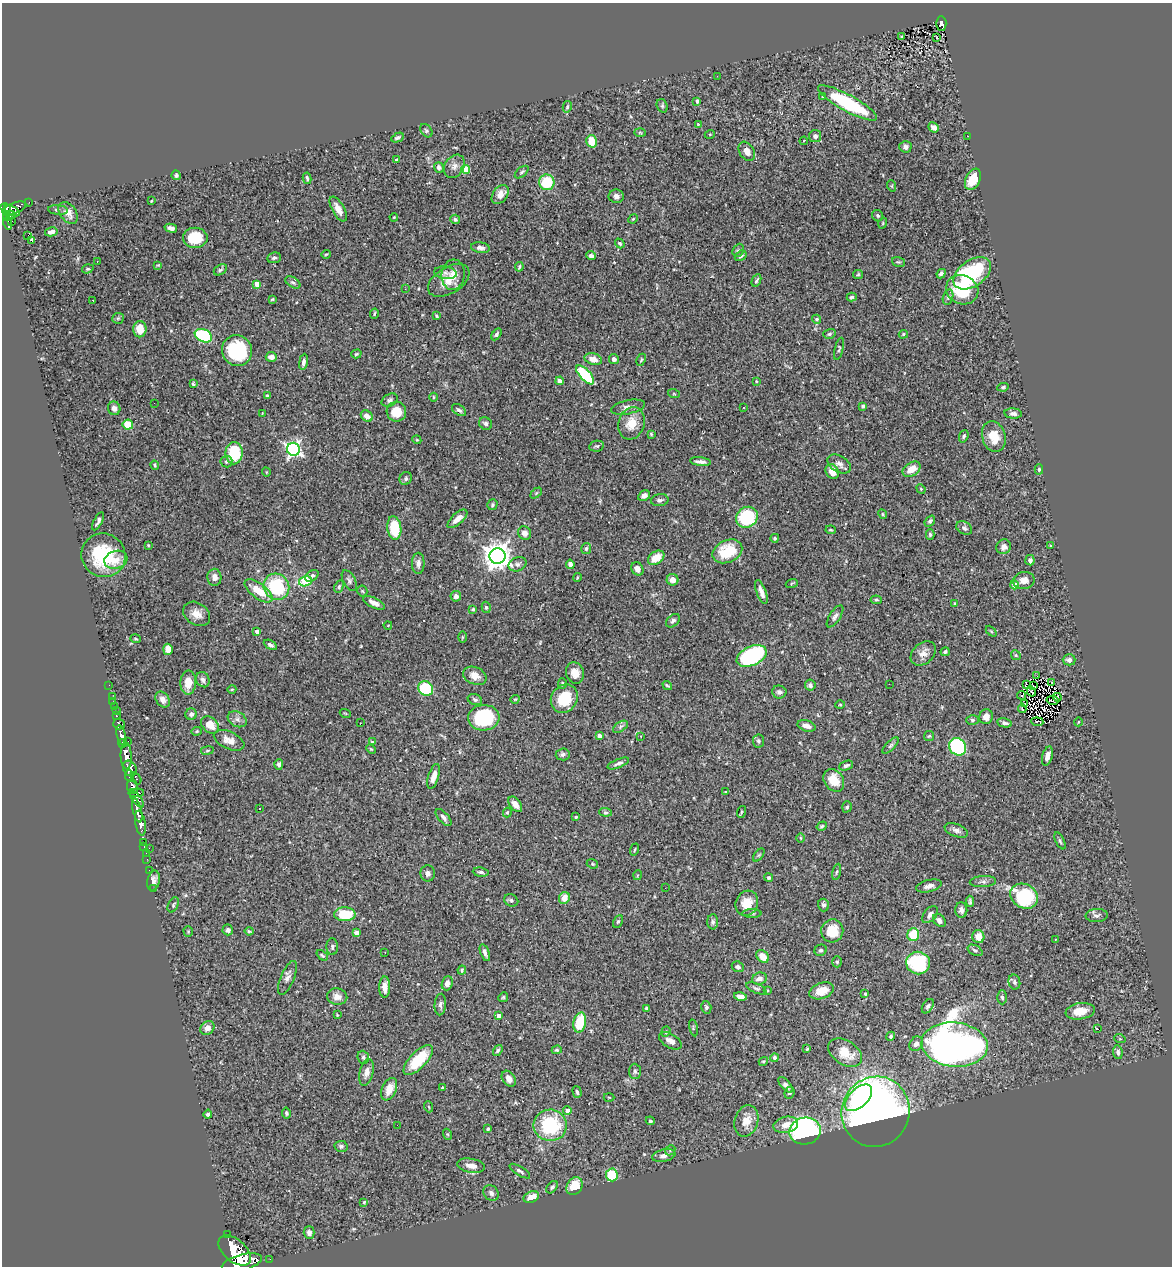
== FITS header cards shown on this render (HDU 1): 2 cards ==
NAXIS1  =                 1170
NAXIS2  =                 1264

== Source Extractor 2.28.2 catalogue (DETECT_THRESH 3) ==
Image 1170 x 1264 px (HDU 1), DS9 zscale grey, 1 PNG px = 1 image px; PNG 1174 x 1268 px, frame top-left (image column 1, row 1264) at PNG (2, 3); each listed source drawn as its Kron ellipse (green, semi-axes under 4 px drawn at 4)
Background 0.758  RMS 0.032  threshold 0.0949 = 3 sigma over >= 5 px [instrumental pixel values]
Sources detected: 427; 4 with non-positive FLUX_AUTO (blend fragments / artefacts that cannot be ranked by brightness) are neither listed nor drawn; the other 423 listed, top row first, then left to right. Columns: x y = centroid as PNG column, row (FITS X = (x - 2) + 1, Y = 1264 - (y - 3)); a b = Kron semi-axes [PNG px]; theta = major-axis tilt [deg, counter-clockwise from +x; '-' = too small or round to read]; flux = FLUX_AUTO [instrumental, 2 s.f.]
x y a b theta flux
941 23 7 5 -88 130
901 37 3 2 - 1.8
936 37 3 2 - 4.9
717 76 2 2 - 2.9
823 97 3 2 - 2
697 101 4 3 - 3.4
847 103 33 8 -29 150
662 106 7 5 -71 3.7
567 107 6 4 76 3.5
698 124 3 3 - 1.3
934 127 5 4 - 9.7
426 131 7 5 -51 4.1
640 132 6 4 -2 2.5
710 134 5 3 - 1.8
815 136 6 6 - 7.8
968 136 2 2 - 2.9
398 138 6 3 27 4.2
592 141 6 5 - 35
804 141 4 3 - 1.8
905 147 6 5 - 7.5
747 151 10 7 -57 16
396 160 3 3 - 5.9
454 166 12 9 57 12
439 167 5 4 - 7
466 169 4 4 - 62
522 172 8 4 40 3.8
176 175 5 4 - 3.5
307 178 6 3 -81 3.8
973 179 11 7 65 48
547 182 8 7 - 79
892 186 6 3 -72 2
500 194 10 7 51 16
616 196 7 6 - 9
151 201 3 2 - 1.6
29 202 2 2 - 7.3
6 208 5 4 - 450
14 208 12 5 20 320
338 209 13 6 -61 19
58 210 10 4 -5 6
12 211 8 4 -28 390
68 213 12 8 -53 16
11 215 5 3 - 72
878 216 6 5 - 3.6
394 217 4 3 - 1.8
7 218 3 3 - 140
455 219 5 4 - 3.8
633 219 5 4 - 2.3
12 221 2 2 - 5.2
8 223 6 3 -77 190
883 223 5 3 - 1.8
171 228 6 4 -14 9.1
51 232 6 4 13 7.7
28 235 2 2 - 2000
195 238 12 10 -1 59
32 240 3 3 - 13
620 243 5 4 - 3.2
480 248 9 5 -8 8.1
738 250 7 5 65 3.5
326 254 5 3 - 2
591 256 5 4 - 6.9
741 256 6 4 33 6.7
274 258 7 5 9 6
97 261 2 2 - 1.4
898 262 6 5 - 3.3
158 265 4 4 - 1.9
519 267 5 3 - 3.1
88 269 6 4 18 2.7
220 270 7 5 31 4.1
445 273 11 6 -8 7.4
972 273 21 13 35 210
858 274 5 4 - 2.4
941 274 5 4 - 5.2
453 275 15 11 84 25
449 280 23 13 31 36
756 280 6 3 65 3.7
293 282 8 5 -32 4.8
257 284 4 4 - 30
405 289 3 2 - 2.8
962 290 16 14 -23 92
852 297 5 3 - 3.1
948 297 8 5 75 5.1
272 299 3 2 - 2.2
93 301 3 2 - 2.1
374 314 5 3 - 3
436 316 3 3 - 2.5
118 318 6 5 - 3.3
816 319 4 4 - 3.8
140 329 8 6 89 34
496 334 7 4 57 4.4
829 334 6 5 - 3.8
903 334 5 4 - 2.5
203 336 9 6 -25 160
839 349 11 4 76 4
237 351 16 15 - 140
356 354 5 4 - 2.4
271 357 5 5 - 12
593 359 9 5 -16 18
614 359 5 5 - 7.6
641 360 6 3 64 2.4
303 362 8 4 81 7.8
585 375 12 5 -48 140
560 381 4 4 - 13
756 381 3 3 - 2
193 384 4 3 - 3.1
1003 387 6 4 11 3.2
674 394 6 3 -19 2.1
267 396 4 3 - 3.6
433 397 4 3 - 1.9
390 400 8 6 28 6.6
154 403 2 2 - 1.2
863 406 4 4 - 4.7
628 407 17 7 12 13
114 408 7 6 - 9.9
744 408 3 2 - 2.8
459 410 8 5 -36 6.5
396 412 10 10 - 43
262 413 3 2 - 1.4
1013 413 8 5 -5 8.2
367 416 6 5 - 14
631 423 16 13 72 35
485 424 7 6 - 6.2
128 425 5 5 - 56
651 434 3 3 - 2.2
964 436 6 4 69 3.6
994 437 16 11 -73 36
417 440 4 3 - 1.9
597 446 7 5 12 3.7
293 449 6 6 - 580
234 453 11 8 89 110
226 462 6 6 - 4.8
701 462 10 3 -7 7.7
839 464 13 8 -32 11
155 465 5 3 - 2.8
911 469 10 6 36 27
1039 469 5 4 - 2.9
832 471 8 6 -57 23
266 472 4 3 - 1.6
406 478 7 6 - 4.8
921 489 5 4 - 1.8
536 493 6 4 45 3.1
644 496 6 5 - 8.4
660 500 9 6 9 5.9
492 505 5 5 - 3.5
883 514 5 4 - 2.5
747 517 11 10 - 160
457 519 12 5 43 16
98 521 10 3 62 6
930 521 6 4 51 4
394 528 12 7 -83 79
964 528 8 6 -33 6.3
831 530 5 3 - 2.2
525 533 7 6 - 11
930 534 5 4 - 3.4
775 538 4 4 - 3.4
148 545 2 2 - 2
1051 546 3 3 - 8.9
1004 547 7 7 - 11
586 548 5 5 - 4.9
727 551 15 11 25 81
103 555 22 21 - 130
498 556 8 8 - 2400
656 558 9 6 35 34
116 560 12 8 16 20
1030 560 5 4 - 6.2
418 563 10 6 -90 9.2
518 564 9 7 22 7
570 564 5 4 - 9
637 569 7 5 -61 11
312 576 7 5 34 6
214 577 8 7 - 16
577 577 4 3 - 1.9
673 580 6 5 - 13
305 581 6 5 - 100
349 581 11 6 -61 6.6
1024 581 11 8 11 15
792 583 6 4 19 2.4
1014 585 4 4 - 27
276 587 13 12 - 120
339 587 6 4 64 3.6
258 591 17 7 -36 43
362 591 5 5 - 2.9
761 592 13 4 -69 14
456 596 5 5 - 7.7
876 600 5 4 - 2.7
374 603 12 5 -26 13
955 603 4 3 - 2
486 607 5 4 - 3.3
473 609 4 4 - 2.9
197 614 14 11 -36 20
835 616 13 5 57 7.6
673 621 8 5 42 6.3
388 625 4 2 - 1.4
991 631 6 4 -45 3
257 632 4 4 - 11
462 637 5 4 - 2.3
135 639 5 3 - 2.2
270 645 7 4 -29 5.6
168 649 5 5 - 15
945 652 5 4 - 3.8
923 653 14 10 42 16
1016 655 5 4 - 2.6
752 656 16 9 25 290
1069 660 6 5 - 7.4
575 673 11 9 -73 21
475 676 12 8 -23 18
1037 676 3 2 - 4.2
203 680 8 6 -64 7.7
188 682 12 7 87 27
1052 682 3 2 - 2.8
562 684 5 4 - 2.7
889 684 2 2 - 2.5
1027 684 2 2 - 0.27
109 685 2 2 - 5.7
810 685 5 5 - 6.7
667 686 5 2 - 2.8
1033 686 3 2 - 2.6
426 688 8 7 - 100
232 689 4 3 - 1.8
1031 691 5 3 - 0.12
779 692 7 6 - 7.5
1021 695 4 3 - 11
112 697 2 2 - 8.6
1057 697 4 2 - 4.2
163 699 8 6 -52 9.2
515 699 4 3 - 2
564 699 15 13 55 68
475 700 7 5 -22 5
1052 700 6 2 -11 2.3
113 702 2 2 - 7.8
1025 704 3 2 - 0.24
840 705 5 3 - 1.8
114 707 4 3 - 44
1022 708 5 2 - 1.4
117 711 3 2 - 7
345 713 5 3 - 2
191 714 6 5 - 8
116 716 3 3 - 89
986 717 7 6 - 13
484 718 16 13 3 150
237 719 10 7 -29 9.2
973 720 6 5 - 3.6
1037 722 6 2 -5 3.8
1078 722 4 3 - 1.4
360 723 3 2 - 1.8
1005 723 7 4 -10 6.1
119 724 6 5 - 240
210 725 10 7 -41 31
806 726 9 5 -17 11
620 727 8 5 32 5.3
197 731 5 4 - 2.5
121 735 10 4 -76 1500
599 736 4 4 - 18
641 736 3 2 - 4
929 736 5 5 - 3
229 740 16 8 -24 20
128 741 2 2 - 8.4
759 741 6 5 - 4.4
372 742 3 2 - 2.3
123 743 4 3 - 390
891 745 10 4 45 4.8
957 747 9 8 - 190
371 749 5 3 - 2.2
207 750 6 3 9 2.5
563 754 7 6 - 6.6
126 756 13 5 -87 2700
1047 756 10 5 74 13
618 763 11 4 22 6.8
279 764 5 4 - 5.5
846 766 7 4 21 6.2
130 769 8 6 -59 1000
129 776 6 3 -83 340
434 776 13 5 73 15
136 778 6 4 -54 180
834 780 12 9 -57 41
132 787 7 5 -78 650
726 792 3 3 - 2
136 793 8 3 0 570
137 799 10 4 -52 400
515 804 9 5 -52 13
847 807 6 4 72 4.1
260 809 3 2 - 4.4
137 810 12 4 -76 1300
507 812 5 4 - 2.5
605 812 6 4 -5 3
741 812 6 4 71 2.1
443 817 10 5 -49 7.8
576 817 3 2 - 2.1
140 823 13 5 -80 1600
822 826 5 4 - 3.2
956 830 12 6 -21 9.2
801 838 5 3 - 1.9
1060 841 9 4 -64 4
144 842 3 2 - 24
144 846 3 2 - 22
149 848 2 2 - 37
635 849 6 3 71 2.1
146 853 2 2 - 9.6
759 855 7 4 53 3
147 859 2 2 - 9.9
592 864 6 4 -22 3
149 870 2 2 - 11
481 872 8 4 -5 4.5
836 872 8 3 78 2.9
428 873 8 7 - 7.1
638 875 5 3 - 2
769 878 4 4 - 2.9
153 881 10 6 78 11
983 882 13 5 4 7.5
929 886 13 6 13 9.6
665 888 2 2 - 1.1
153 889 2 2 - 9.4
1024 896 15 11 -28 190
564 898 6 5 - 22
511 900 7 6 - 4.7
970 901 6 3 -84 3.7
747 903 13 11 65 34
173 905 8 5 63 3.7
823 905 6 5 - 6.3
961 910 7 6 - 7.8
752 913 10 3 0 3.8
345 914 11 7 0 70
930 915 10 6 51 9
1097 916 11 6 5 7
939 920 7 5 -47 9.4
618 922 7 4 62 3.2
713 922 7 5 -88 5
228 930 5 5 - 7.1
188 931 5 4 - 2.5
249 931 4 3 - 2.6
832 931 11 11 - 50
357 933 4 4 - 14
913 934 6 5 - 54
978 937 6 6 - 23
1056 939 3 2 - 3.8
332 947 8 5 -88 5
821 950 6 5 - 4.1
975 950 8 5 -28 4.2
385 952 2 2 - 1.5
485 953 9 4 -71 8.2
322 955 6 4 -41 2.6
763 956 7 5 -47 25
837 962 5 4 - 3.4
918 963 12 11 - 160
738 967 6 5 - 7
462 970 4 3 - 2.6
287 978 18 6 68 10
759 979 7 6 - 12
1014 982 7 5 -78 5
447 983 7 5 69 11
385 987 10 5 89 23
756 988 11 4 -23 5
767 990 4 3 - 2.3
822 991 13 8 20 32
865 994 3 3 - 2.2
740 996 6 4 -12 11
337 997 10 8 -12 15
503 997 5 4 - 2.9
1002 997 7 4 -88 4.3
440 1005 11 5 85 6.3
928 1006 8 5 57 5.6
706 1007 6 5 - 4
647 1008 4 3 - 4.4
1080 1011 15 8 8 31
337 1015 3 2 - 1.7
499 1016 4 4 - 15
580 1022 10 6 77 61
207 1028 7 6 - 13
693 1028 8 3 -78 2.9
1098 1029 3 3 - 28
666 1032 5 4 - 2.7
891 1036 5 4 - 3.4
1120 1039 6 3 -19 1.9
670 1041 12 6 -31 12
916 1044 8 6 54 8
954 1045 33 22 -5 1300
807 1049 3 2 - 2
498 1050 6 4 53 3.5
557 1050 5 4 - 2.9
1118 1052 7 5 -83 5.8
845 1053 18 12 -33 42
363 1057 6 5 - 4.6
775 1058 4 4 - 7.7
418 1060 19 8 46 70
763 1061 5 4 - 2.7
635 1071 8 6 -87 4.8
367 1072 14 7 77 13
509 1079 8 6 -57 13
786 1085 10 4 -47 8.5
442 1088 3 2 - 2.3
389 1089 12 7 66 25
577 1092 6 3 -74 4
789 1093 6 4 65 4.6
609 1097 5 3 - 1.8
859 1098 16 9 44 130
429 1107 5 3 - 2.2
567 1111 4 4 - 16
876 1112 35 33 67 1300
286 1113 5 4 - 3.8
208 1114 4 4 - 4.9
650 1121 4 4 - 4.1
746 1121 16 12 73 27
397 1125 2 2 - 19
550 1125 17 15 -8 140
786 1125 12 8 12 20
488 1129 3 3 - 4.3
805 1131 15 13 11 610
447 1134 6 3 -70 2
341 1146 6 5 - 4.4
670 1150 5 4 - 3.4
664 1156 12 6 12 11
471 1166 14 7 -9 17
520 1171 12 4 -32 5.8
612 1175 6 6 - 91
575 1186 9 7 57 43
552 1187 7 4 53 4.2
491 1193 8 7 - 7.6
531 1197 8 5 21 22
364 1202 4 4 - 2.1
309 1233 6 5 - 8.9
227 1235 3 3 - 75
235 1251 19 11 -41 6000
270 1259 2 2 - 6.5
242 1263 20 8 14 4900
At the frame edge (FLAGS 8, measured only in part): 1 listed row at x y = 242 1263
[4 non-positive-flux detections neither listed nor drawn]